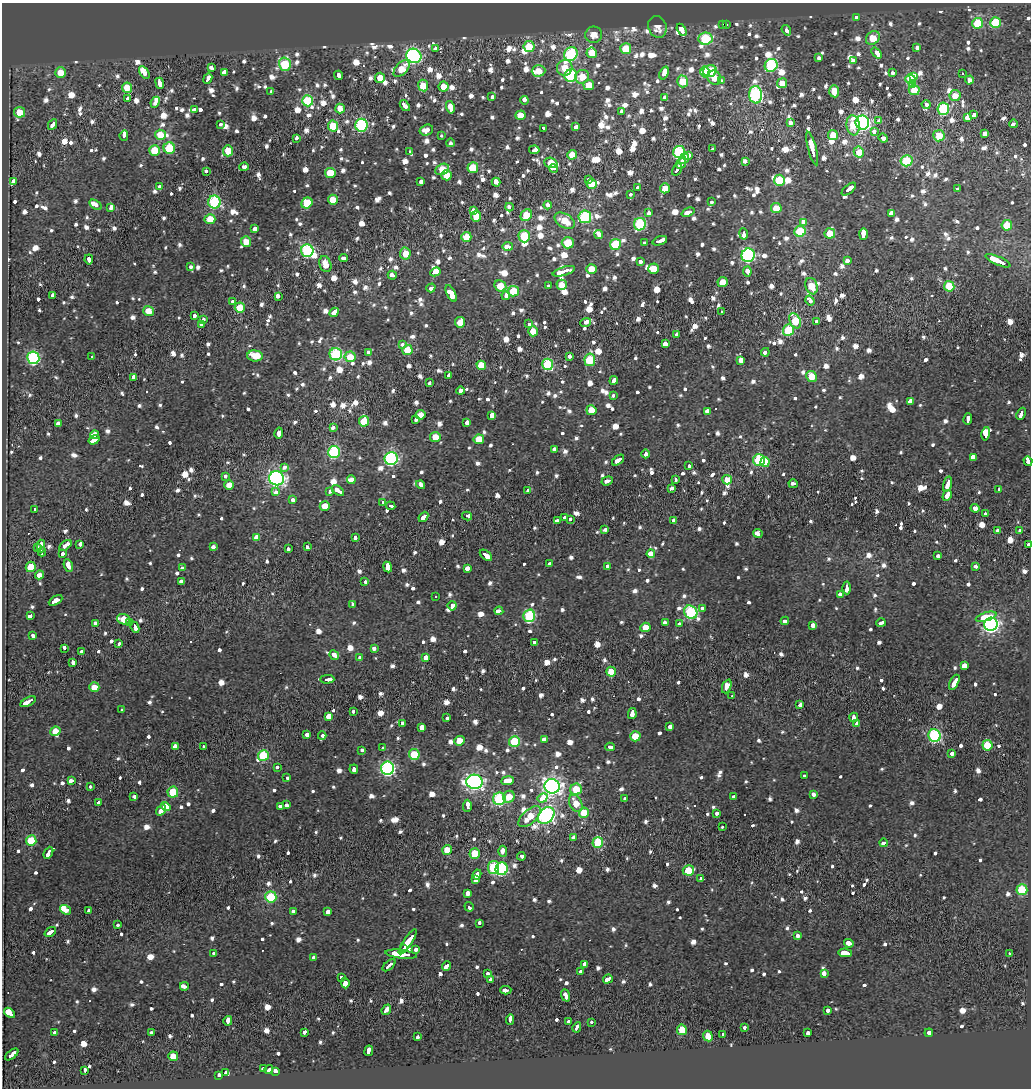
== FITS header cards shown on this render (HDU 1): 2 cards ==
NAXIS1  =                 1029
NAXIS2  =                 1086

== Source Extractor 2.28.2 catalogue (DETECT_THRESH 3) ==
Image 1029 x 1086 px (HDU 1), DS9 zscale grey, 1 PNG px = 1 image px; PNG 1033 x 1090 px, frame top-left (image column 1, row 1086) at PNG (2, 3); each listed source drawn as its Kron ellipse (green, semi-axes under 4 px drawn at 4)
Background -0.0101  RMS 0.014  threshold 0.0425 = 3 sigma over >= 5 px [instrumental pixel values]
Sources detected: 1547; of the 1547, the 500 brightest by FLUX_AUTO listed and drawn (1047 fainter detections omitted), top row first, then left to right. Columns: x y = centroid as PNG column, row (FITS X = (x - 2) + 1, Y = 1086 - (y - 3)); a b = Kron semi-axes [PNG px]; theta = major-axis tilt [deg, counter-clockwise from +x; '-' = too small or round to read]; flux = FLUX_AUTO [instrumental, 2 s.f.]
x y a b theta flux
856 17 4 3 - 19
995 22 5 5 - 53
978 23 5 5 - 54
723 24 3 3 - 1400
727 24 3 2 - 160
657 27 11 9 -70 13
682 30 6 3 -59 61
786 30 5 4 - 19
594 35 8 8 - 13
873 38 7 6 - 20
705 39 7 6 - 79
529 47 5 5 - 24
917 48 3 3 - 17
435 49 4 3 - 27
626 49 5 5 - 28
592 53 5 5 - 20
877 53 6 4 -50 38
571 54 7 6 - 120
414 56 8 7 - 220
818 58 3 3 - 39
853 61 4 4 - 26
285 64 7 6 - 71
771 65 7 6 - 100
212 67 4 3 - 28
565 68 8 7 - 19
402 69 10 6 47 20
538 71 7 5 2 16
710 71 7 5 16 54
144 72 7 4 -58 30
705 72 5 4 - 36
60 73 5 5 - 17
225 73 4 3 - 90
664 73 7 4 70 16
892 73 3 3 - 20
962 74 3 3 - 26
339 75 5 3 - 22
571 76 6 6 - 120
913 76 4 3 - 17
582 77 7 6 - 17
380 78 5 5 - 13
714 78 7 6 - 14
208 79 5 3 - 26
910 79 5 5 - 32
969 80 4 3 - 52
683 81 6 5 - 32
721 81 3 3 - 38
160 83 5 3 - 62
782 83 5 5 - 13
589 85 5 5 - 21
913 85 4 4 - 16
423 86 6 5 - 25
443 87 5 5 - 14
127 88 5 5 - 17
914 90 5 5 - 21
834 91 6 5 - 16
271 92 4 3 - 15
756 95 9 6 -87 170
955 96 5 5 - 13
492 97 3 3 - 35
127 98 4 3 - 14
664 98 4 3 - 49
524 100 4 3 - 120
308 101 5 5 - 65
155 102 6 3 66 68
926 105 4 4 - 29
405 106 6 3 -52 30
450 107 6 3 -77 39
340 108 5 4 - 15
195 109 3 3 - 28
943 109 6 6 - 100
621 111 4 3 - 42
19 112 5 5 - 17
520 115 5 4 - 16
973 115 4 3 - 54
967 118 4 3 - 52
879 121 3 3 - 32
790 123 4 3 - 39
862 123 7 6 - 330
53 124 6 3 64 31
220 124 4 3 - 18
1013 124 4 3 - 38
362 125 6 6 - 140
853 125 10 6 -82 28
333 126 5 5 - 38
575 127 4 3 - 35
543 128 4 3 - 13
426 130 7 5 16 15
874 131 4 3 - 17
985 134 4 3 - 32
160 135 5 5 - 21
833 135 5 5 - 16
124 136 5 3 - 110
442 136 3 3 - 13
939 136 5 5 - 19
296 138 4 3 - 21
883 138 5 3 - 46
450 143 4 3 - 18
169 148 6 5 - 54
712 149 3 3 - 16
812 149 17 3 -75 110
155 150 5 5 - 26
534 150 5 3 - 61
228 151 5 5 - 19
410 152 4 3 - 14
679 152 6 6 - 120
859 152 5 5 - 15
572 155 5 5 - 14
688 155 4 3 - 13
684 159 6 3 53 51
745 161 4 3 - 17
907 161 6 5 - 64
551 163 7 5 -18 27
681 164 5 3 - 44
244 167 4 3 - 19
473 168 5 5 - 42
554 168 4 3 - 45
442 169 7 5 26 23
677 170 6 3 58 37
206 171 3 3 - 53
330 173 5 5 - 29
446 175 5 5 - 19
588 180 3 3 - 20
779 180 5 5 - 38
14 182 4 3 - 57
421 182 3 3 - 35
496 182 4 3 - 85
591 184 5 5 - 15
160 186 4 3 - 12
638 187 3 3 - 17
665 188 5 5 - 16
849 189 8 3 40 30
958 189 3 3 - 18
631 194 3 3 - 12
333 200 5 5 - 19
214 202 6 6 - 110
712 202 3 3 - 14
307 203 6 5 - 27
95 205 7 4 -31 18
548 205 4 3 - 29
110 207 4 3 - 18
509 207 4 3 - 27
776 208 5 5 - 16
473 211 3 3 - 52
688 212 7 3 25 27
649 213 4 3 - 18
891 213 4 3 - 120
526 215 6 5 - 26
476 216 5 5 - 21
585 217 6 6 - 110
210 219 5 5 - 23
565 221 11 7 -30 23
803 222 4 3 - 79
640 224 6 6 - 99
1007 225 5 5 - 24
255 229 4 3 - 30
800 231 5 5 - 57
830 233 5 5 - 18
744 234 6 3 -81 40
863 234 6 3 88 190
599 235 4 3 - 150
524 236 6 6 - 42
466 237 5 5 - 13
660 241 7 3 19 55
246 242 5 5 - 13
568 243 6 5 - 25
645 243 4 3 - 20
615 244 5 5 - 53
508 246 5 3 - 36
307 251 6 6 - 140
405 254 6 5 - 18
748 255 7 6 - 180
344 258 4 3 - 18
89 259 5 3 - 23
640 261 3 3 - 35
847 261 4 3 - 21
998 261 13 3 -24 97
325 264 8 5 -71 13
190 267 3 3 - 32
591 269 5 5 - 20
653 269 5 5 - 18
564 271 11 3 17 62
747 271 5 3 - 25
435 272 5 4 - 150
392 275 5 3 - 27
723 282 5 5 - 12
562 285 5 5 - 13
500 286 6 5 - 21
548 286 3 3 - 14
812 286 8 6 -70 21
949 286 5 5 - 30
431 288 4 3 - 13
514 291 6 5 - 36
451 293 9 4 -63 130
52 295 4 3 - 50
278 296 4 3 - 43
506 296 4 3 - 59
232 301 3 3 - 20
810 301 5 3 - 43
240 308 5 5 - 26
148 311 5 5 - 15
334 312 5 3 - 42
722 312 4 3 - 19
194 316 3 3 - 24
203 320 3 3 - 16
795 321 8 5 -62 37
817 321 4 3 - 29
460 322 5 5 - 14
586 322 5 3 - 28
201 324 4 3 - 100
529 324 4 3 - 16
788 330 6 5 - 54
533 331 5 4 - 16
677 334 4 3 - 14
665 344 4 3 - 67
403 345 3 3 - 18
407 350 5 5 - 21
368 352 4 3 - 16
765 352 4 3 - 13
336 354 6 6 - 130
255 356 8 5 -3 33
570 356 3 3 - 20
92 357 4 3 - 38
350 357 5 5 - 19
33 358 6 6 - 140
590 360 6 5 - 48
741 360 3 3 - 80
548 364 6 5 - 91
481 365 5 4 - 27
448 376 3 3 - 35
812 376 5 5 - 18
134 377 3 3 - 150
614 380 4 3 - 18
430 383 4 3 - 14
461 391 4 3 - 16
613 396 3 3 - 17
910 402 3 3 - 120
591 410 5 5 - 18
707 411 4 3 - 22
1021 414 6 3 66 33
420 415 5 4 - 12
492 415 3 3 - 310
968 419 6 3 76 29
416 420 3 3 - 12
364 421 5 5 - 42
467 423 3 3 - 58
58 424 3 3 - 54
333 427 4 3 - 26
279 433 5 3 - 37
986 434 7 4 79 270
95 435 4 4 - 18
435 437 5 5 - 14
479 439 5 5 - 22
94 440 6 3 33 100
554 449 3 3 - 35
334 452 6 6 - 130
646 454 4 3 - 14
973 457 4 3 - 91
391 459 6 6 - 180
618 460 7 3 37 32
759 460 6 6 - 90
1028 461 5 4 - 33
765 462 5 4 - 14
689 466 3 3 - 13
285 467 4 3 - 13
226 476 3 3 - 14
277 478 7 7 - 310
675 479 3 3 - 58
351 480 4 3 - 31
727 480 5 4 - 12
607 481 5 3 - 23
793 484 5 3 - 21
947 484 8 3 73 37
229 485 5 4 - 12
421 485 4 3 - 22
671 488 4 3 - 28
999 489 4 3 - 13
330 491 4 3 - 35
338 491 7 3 -35 32
528 491 3 3 - 28
276 492 4 3 - 36
947 495 6 3 60 42
293 500 4 3 - 13
383 503 4 3 - 21
325 506 5 5 - 16
391 506 4 3 - 32
975 508 4 3 - 63
34 509 3 3 - 42
985 514 3 3 - 23
467 516 5 3 - 28
423 517 5 3 - 32
564 518 3 3 - 22
570 519 3 3 - 14
557 521 3 3 - 41
674 521 4 3 - 17
605 529 3 3 - 20
997 530 4 3 - 16
1020 530 4 3 - 24
758 533 5 3 - 28
355 537 3 3 - 41
257 538 4 4 - 120
80 544 3 3 - 22
65 545 7 3 40 31
1028 545 4 3 - 22
41 546 6 3 -88 29
213 547 3 3 - 36
307 547 4 3 - 18
37 548 3 3 - 13
288 549 3 3 - 16
42 552 4 3 - 26
62 554 3 3 - 16
651 554 4 4 - 69
486 555 7 3 -39 42
938 556 3 3 - 30
550 564 3 3 - 20
68 566 6 4 -70 79
607 566 4 3 - 14
976 566 3 3 - 42
31 567 5 5 - 33
388 567 5 3 - 350
182 568 3 3 - 15
467 569 3 3 - 61
39 575 4 3 - 29
181 582 4 3 - 28
365 582 3 3 - 16
847 588 6 3 -88 35
840 594 4 3 - 13
436 597 3 3 - 13
56 600 7 3 30 80
353 604 4 3 - 15
452 606 4 4 - 22
703 608 4 3 - 15
499 611 4 3 - 62
691 612 7 6 - 130
30 615 4 3 - 31
529 616 6 6 - 98
986 617 11 4 16 76
124 619 7 5 -17 18
785 621 4 3 - 13
95 623 4 3 - 18
129 623 3 3 - 25
665 623 4 3 - 17
881 623 5 3 - 16
679 624 3 3 - 20
991 624 7 6 - 350
813 625 3 3 - 71
135 627 6 3 -66 38
645 627 5 5 - 15
32 635 4 3 - 30
534 643 3 3 - 100
119 644 3 3 - 15
64 648 4 3 - 27
374 648 3 3 - 16
81 652 4 3 - 14
334 655 5 4 - 20
360 657 3 3 - 15
426 657 4 3 - 43
73 662 4 3 - 23
964 666 4 3 - 130
611 672 5 4 - 17
327 679 7 3 1 34
954 682 8 3 64 53
727 686 7 4 68 14
94 687 5 5 - 15
732 696 3 3 - 12
28 702 8 3 28 76
800 705 4 3 - 27
122 710 3 3 - 14
353 712 3 3 - 21
632 714 5 3 - 33
329 716 4 3 - 150
854 717 5 3 - 29
447 718 3 3 - 14
403 724 3 3 - 35
857 724 3 3 - 110
422 727 4 4 - 42
670 727 3 3 - 29
55 731 5 4 - 15
307 734 3 3 - 42
322 736 4 3 - 14
635 736 5 5 - 23
934 736 6 6 - 150
544 739 4 3 - 32
460 741 5 5 - 16
514 741 5 5 - 52
987 745 5 5 - 34
175 746 3 3 - 130
204 747 3 3 - 15
610 747 5 3 - 21
383 748 3 3 - 42
362 750 3 3 - 19
414 754 5 5 - 33
952 754 4 3 - 19
263 755 5 5 - 58
277 767 3 3 - 14
387 768 6 6 - 230
354 769 5 3 - 28
804 776 3 3 - 16
287 778 4 3 - 23
71 781 4 3 - 14
507 781 6 3 9 39
474 782 8 7 - 420
90 786 3 3 - 12
552 786 7 7 - 570
576 789 6 5 - 23
173 792 5 5 - 36
813 795 4 3 - 21
134 797 3 3 - 28
509 797 6 5 - 13
734 797 3 3 - 12
543 798 5 4 - 62
499 799 6 6 - 110
625 799 3 3 - 16
99 803 3 3 - 23
576 803 9 6 -62 16
286 805 3 3 - 60
467 806 6 3 88 36
166 807 5 4 - 16
281 807 4 3 - 33
161 810 6 4 55 54
584 813 5 5 - 33
716 813 3 3 - 15
546 816 9 7 46 310
529 817 13 7 42 20
722 827 3 3 - 13
574 838 3 3 - 54
31 840 5 5 - 35
598 842 5 5 - 53
883 843 4 3 - 14
447 850 5 5 - 17
503 851 5 3 - 28
48 853 6 3 64 31
475 854 5 5 - 29
521 856 4 3 - 33
493 867 6 5 - 71
502 869 6 6 - 100
688 870 6 5 - 29
477 874 5 3 - 62
701 879 4 3 - 14
475 880 4 3 - 28
1022 890 5 5 - 55
468 893 3 3 - 100
271 897 5 5 - 45
469 907 5 3 - 18
65 910 6 4 -34 48
88 911 3 3 - 34
293 912 4 3 - 19
328 912 4 3 - 24
479 923 4 3 - 15
118 925 3 3 - 15
50 932 6 3 38 35
798 936 4 3 - 14
408 942 15 3 56 110
849 943 5 3 - 33
404 949 3 2 - 27
415 949 3 3 - 44
214 953 3 3 - 24
845 953 7 3 -5 110
1009 953 3 3 - 33
401 954 16 4 -6 96
314 957 4 3 - 19
585 964 4 4 - 74
389 965 8 3 41 46
446 966 5 3 - 27
581 971 4 3 - 17
824 973 4 3 - 38
488 974 4 3 - 13
341 977 3 3 - 75
491 979 4 3 - 28
608 979 5 3 - 93
345 983 5 3 - 160
184 986 4 3 - 62
506 990 5 3 - 27
566 995 6 3 -68 26
386 1010 5 3 - 59
828 1010 4 3 - 17
9 1013 6 3 -39 250
510 1020 5 3 - 46
228 1021 5 3 - 92
569 1022 3 3 - 46
592 1022 3 3 - 18
577 1027 5 3 - 25
744 1028 4 3 - 14
682 1030 5 5 - 23
304 1032 3 3 - 14
54 1033 3 3 - 34
152 1033 3 3 - 45
807 1033 4 3 - 31
929 1033 4 3 - 32
723 1035 4 3 - 51
708 1036 5 4 - 14
418 1037 3 3 - 15
369 1051 5 3 - 30
12 1054 8 3 39 28
173 1056 5 5 - 17
263 1069 4 3 - 18
269 1069 4 3 - 20
85 1070 4 3 - 19
275 1071 4 3 - 20
226 1073 4 3 - 88
219 1075 4 3 - 17
At the frame edge (FLAGS 8, measured only in part): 2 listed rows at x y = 1028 461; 1028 545
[1047 fainter detections neither listed nor drawn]